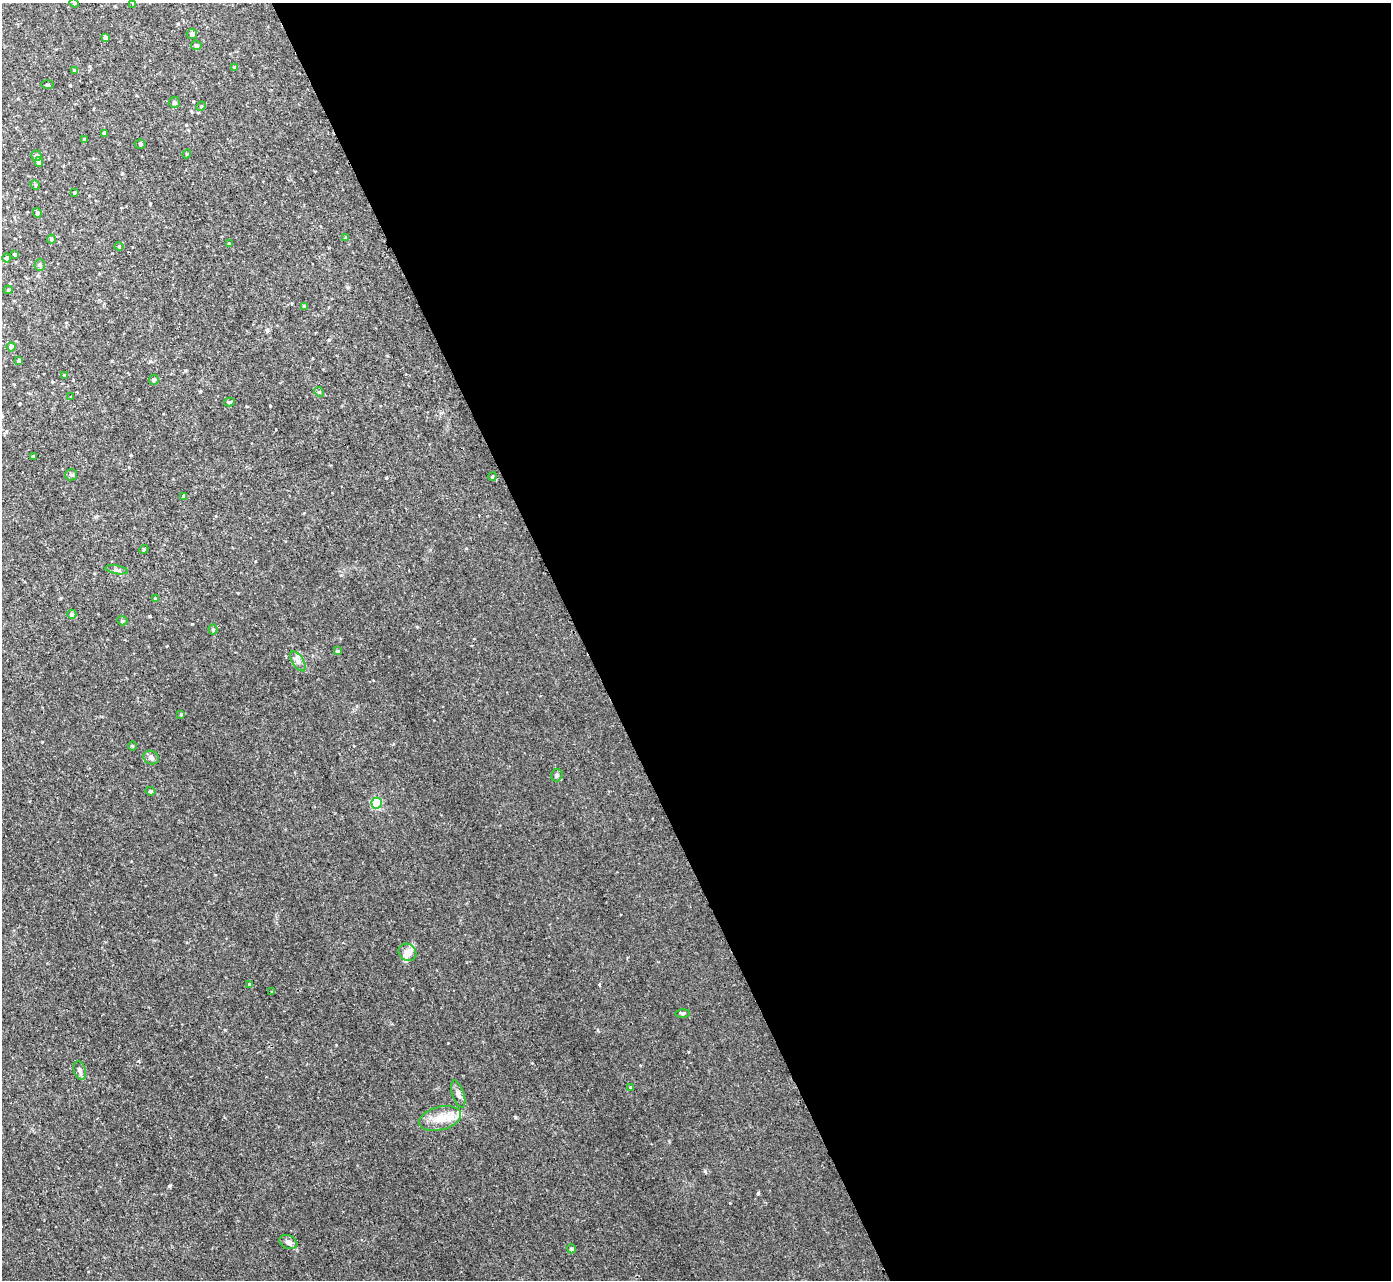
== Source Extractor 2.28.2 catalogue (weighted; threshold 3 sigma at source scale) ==
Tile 8 of 4 x 4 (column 4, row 2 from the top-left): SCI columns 4237-5625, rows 2711-3988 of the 5691 x 5723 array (HDU 1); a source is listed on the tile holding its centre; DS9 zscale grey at full resolution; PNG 1393 x 1282 px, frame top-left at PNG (2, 3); each listed source drawn as its Kron ellipse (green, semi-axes under 4 px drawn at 4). Shown black and unused: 58% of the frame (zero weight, under 2 of 3 exposures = <1% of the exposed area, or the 3 px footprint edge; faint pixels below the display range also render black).
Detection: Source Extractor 2.28.2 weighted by HDU 2 'WHT'; one run over the whole footprint, this tile lists its part. Background 0.0367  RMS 0.008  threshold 0.0362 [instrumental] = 3 sigma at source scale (4.5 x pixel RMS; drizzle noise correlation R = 1.50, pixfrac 1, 0.05/0.05 arcsec/px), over >= 5 px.
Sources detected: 64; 1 inside a brighter listed object's ellipse — not listed separately; the other 63 listed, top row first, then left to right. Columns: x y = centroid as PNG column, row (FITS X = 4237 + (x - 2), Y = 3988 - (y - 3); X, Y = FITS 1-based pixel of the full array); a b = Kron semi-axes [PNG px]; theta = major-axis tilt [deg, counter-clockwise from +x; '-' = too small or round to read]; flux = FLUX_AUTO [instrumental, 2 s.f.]
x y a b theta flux
74 3 5 4 - 0.91
133 3 3 3 - 0.55
192 34 5 5 - 2.6
105 37 4 4 - 2.3
196 45 5 5 - 2.2
235 67 4 4 - 0.81
74 70 4 3 - 0.69
48 85 6 3 -1 0.84
174 102 6 5 - 1.8
201 106 5 4 - 0.9
104 133 4 4 - 2.5
84 139 3 3 - 0.7
140 144 5 4 - 1.1
187 154 4 4 - 0.84
37 156 5 5 - 3
39 162 5 4 - 4.3
35 185 5 4 - 1
74 192 4 4 - 0.73
37 213 5 4 - 1.8
346 237 4 3 - 1.2
51 239 4 4 - 0.98
229 244 4 3 - 1.1
119 246 4 4 - 0.84
15 254 3 3 - 1
7 258 4 4 - 2.2
40 265 6 5 - 1.2
8 290 4 4 - 0.9
304 306 4 4 - 0.95
11 347 4 4 - 3.5
19 360 3 3 - 0.9
65 375 3 3 - 1.4
154 380 5 5 - 2.3
319 392 5 4 - 0.81
71 397 3 2 - 0.5
229 402 5 4 - 1.1
33 456 3 3 - 0.95
71 475 6 5 - 1.4
492 477 4 3 - 0.72
184 496 4 4 - 2.8
144 549 4 3 - 0.71
117 570 11 3 -9 1.7
155 598 2 2 - 0.52
72 614 4 4 - 3
122 621 5 4 - 1.2
213 630 5 4 - 1
337 651 4 4 - 0.89
298 661 11 5 -57 3.1
181 714 4 3 - 0.65
132 746 4 3 - 0.71
151 758 8 6 -20 2.6
557 775 6 5 - 1.6
151 791 5 4 - 1.4
377 803 5 5 - 51
407 952 9 8 - 4
249 984 4 4 - 1.2
272 992 3 3 - 0.64
682 1013 7 4 1 1.1
80 1070 9 6 -73 2.6
631 1087 4 4 - 0.87
458 1094 14 6 -71 3
440 1118 21 11 15 12
288 1242 9 6 -21 3.1
571 1249 4 4 - 2.1
Isophote crosses this tile's border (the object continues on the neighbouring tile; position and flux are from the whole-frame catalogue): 2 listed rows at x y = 74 3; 133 3
Unlisted compact peaks at least as high as the median listed source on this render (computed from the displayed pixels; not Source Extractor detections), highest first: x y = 758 1193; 169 1186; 515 1117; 386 478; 225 1030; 270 406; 150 616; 192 624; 138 1061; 42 742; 329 340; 336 1045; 417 627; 448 1043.